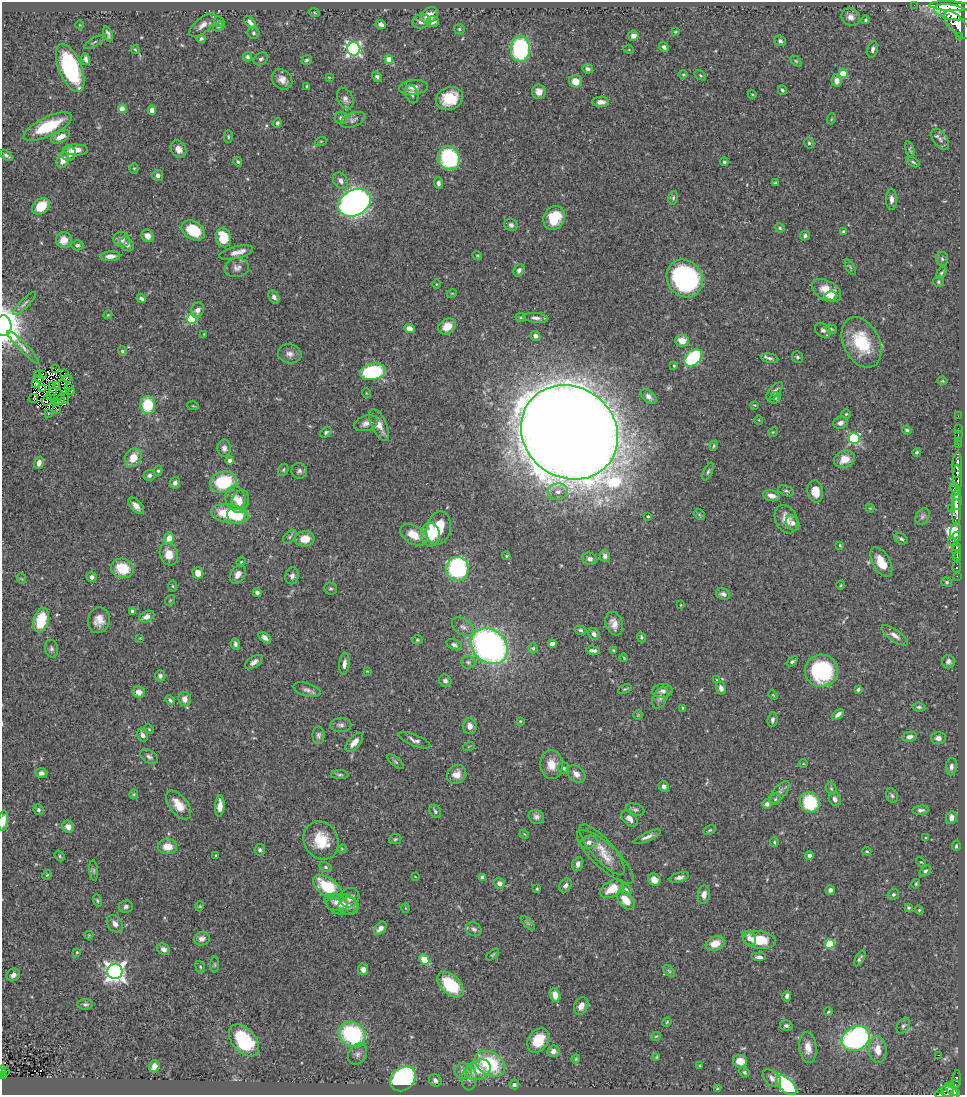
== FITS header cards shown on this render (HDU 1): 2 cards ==
NAXIS1  =                  963
NAXIS2  =                 1093

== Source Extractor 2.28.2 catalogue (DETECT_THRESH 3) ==
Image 963 x 1093 px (HDU 1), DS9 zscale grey, 1 PNG px = 1 image px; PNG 967 x 1097 px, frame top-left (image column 1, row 1093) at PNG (2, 2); each listed source drawn as its Kron ellipse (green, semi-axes under 4 px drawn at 4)
Background 0.699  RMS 0.026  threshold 0.0769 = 3 sigma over >= 5 px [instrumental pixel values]
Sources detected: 460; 1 with non-positive FLUX_AUTO (blend fragments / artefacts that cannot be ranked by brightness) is neither listed nor drawn; the other 459 listed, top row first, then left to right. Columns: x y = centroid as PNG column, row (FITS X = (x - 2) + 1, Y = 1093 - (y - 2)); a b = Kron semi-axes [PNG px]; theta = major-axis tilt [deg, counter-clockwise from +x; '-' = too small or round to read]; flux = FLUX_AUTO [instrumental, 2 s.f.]
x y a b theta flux
914 5 2 2 - 5.8
950 6 21 4 -3 2500
314 12 5 3 - 1.8
952 12 18 7 -11 3300
429 15 9 7 34 18
851 17 9 8 - 10
865 20 4 4 - 2.6
421 21 9 7 14 9.4
219 22 6 4 -45 2.8
250 22 8 4 -48 7.3
433 22 6 5 - 8.5
381 24 5 4 - 7
80 25 4 3 - 1.2
203 25 16 7 40 11
957 25 17 8 -50 2300
219 27 6 4 21 2.4
459 29 5 5 - 2.9
675 32 3 3 - 1.9
253 33 6 6 - 3.7
108 34 8 3 -71 4.7
633 36 5 5 - 11
960 37 3 3 - 140
201 39 4 4 - 3.7
780 41 6 5 - 4.2
94 42 11 3 31 2.5
664 47 5 4 - 4.6
354 49 7 6 - 480
520 49 13 9 89 210
873 49 8 5 75 5.4
135 50 4 3 - 1.9
629 50 5 3 - 1.3
247 57 5 4 - 2.9
86 59 6 4 -81 5.6
261 59 8 6 29 4.3
389 59 4 4 - 26
307 60 5 4 - 3.1
796 61 6 4 -44 2.3
70 68 25 11 -68 170
588 69 5 5 - 5
683 74 5 3 - 1.6
843 74 4 4 - 52
700 75 6 3 -36 2.2
329 77 3 2 - 0.99
377 77 5 4 - 3.9
282 79 11 9 -43 12
575 81 6 6 - 19
837 81 6 5 - 7.9
307 86 4 3 - 2.5
413 87 14 7 6 10
782 90 5 3 - 3
539 92 7 7 - 12
412 94 9 6 -72 6.8
752 94 4 3 - 1.5
450 98 13 11 21 47
345 99 11 7 -65 9.1
601 102 8 5 -1 9.3
122 109 4 4 - 20
152 110 4 4 - 11
341 118 6 6 - 5.6
831 119 5 3 - 1.7
353 120 13 6 21 6.6
277 123 4 4 - 3.5
48 126 26 9 26 81
61 137 10 5 25 15
228 137 6 4 -88 2.7
940 139 12 6 -57 7.5
321 141 6 4 18 1.9
809 143 6 5 - 3
179 149 9 7 -58 12
910 149 8 3 -74 2.5
76 150 12 5 -1 15
69 154 7 6 - 10
6 155 7 4 -37 3.7
449 158 12 10 -65 180
63 160 8 6 68 14
238 162 5 4 - 2.6
724 162 4 3 - 2.9
913 162 7 3 -32 2.6
134 168 5 4 - 2
158 175 5 5 - 6.1
340 181 9 6 -52 7
438 183 6 4 -87 5.8
775 183 4 2 - 2
673 198 7 4 80 3
891 199 10 5 -89 8
355 203 17 13 29 1000
41 206 10 7 40 42
554 218 12 10 61 46
511 225 7 6 - 5.1
780 228 5 4 - 2.5
193 230 12 9 -32 65
843 232 3 3 - 2.5
147 236 6 5 - 11
805 236 5 5 - 3.9
223 238 10 7 -77 54
122 239 8 7 - 9.1
64 240 8 7 - 15
127 244 8 6 -44 7.1
77 245 6 5 - 4
236 252 17 6 13 13
477 255 5 3 - 1.6
110 256 10 4 2 11
942 259 7 6 - 4.1
850 267 8 3 -60 2.8
237 268 12 9 8 9
519 270 6 5 - 6
941 273 7 4 58 2.5
685 278 20 17 -54 320
938 282 5 5 - 2.8
436 284 5 3 - 1.6
826 290 16 9 -30 36
452 293 5 3 - 1.5
831 296 5 4 - 6.1
274 297 7 5 -56 6.2
141 298 5 3 - 4.3
24 304 16 4 45 5.2
197 310 8 6 65 8.8
108 315 4 4 - 1.6
521 317 5 4 - 2.3
536 318 12 5 -6 7.4
192 319 5 5 - 120
3 326 10 8 -85 2400
447 326 9 7 31 25
409 329 5 4 - 13
831 329 6 4 -18 2.4
823 330 9 6 -36 6.2
204 334 2 2 - 1.3
535 336 5 4 - 6.7
682 341 7 6 - 22
861 342 27 18 -64 81
23 347 22 4 -46 8.1
122 351 5 4 - 3.1
290 354 12 9 -10 10
798 357 6 5 - 3.8
693 358 10 7 44 140
770 358 9 4 -11 4.9
674 366 4 3 - 2
55 369 3 2 - 2.1
373 372 13 8 12 150
43 374 4 2 - 0.29
64 374 3 2 - 2.9
38 375 3 2 - 3.1
40 378 3 2 - 1.2
67 379 4 2 - 1.8
943 381 5 3 - 1.7
36 383 3 2 - 1.4
57 385 4 2 - 1.7
52 386 3 2 - 1.7
64 387 7 2 -76 0.17
69 388 4 2 - 0.47
42 389 2 2 - 0.69
52 391 3 2 - 2.5
71 391 2 2 - 2.2
774 391 11 5 50 6.1
366 393 5 3 - 1.4
50 395 3 2 - 1.5
649 396 9 5 -40 7.6
34 398 4 3 - 5.4
775 398 6 5 - 2.8
60 399 6 2 59 2.6
65 399 5 2 - 3.8
47 400 5 2 - 1.5
57 402 3 2 - 1.1
148 405 9 7 -89 70
755 405 4 3 - 1.6
193 406 6 3 -17 1.8
57 409 2 2 - 0.76
48 413 4 3 - 1.2
846 414 4 4 - 2
958 416 2 2 - 7.7
759 420 5 3 - 1.3
366 423 12 7 17 9.6
840 423 7 5 16 7.9
379 425 17 7 -65 20
958 428 2 2 - 8.6
907 430 4 3 - 3
326 432 6 4 31 3.1
569 432 50 45 -38 14000
773 432 5 4 - 1.8
958 435 3 2 - 22
854 438 5 5 - 210
958 441 2 2 - 10
958 445 2 2 - 8.9
714 446 5 3 - 2
224 448 8 6 89 6.9
917 452 4 4 - 3
133 458 10 8 60 27
845 459 10 8 22 23
230 460 4 4 - 8.1
39 463 6 5 - 10
957 465 13 5 86 1100
283 470 6 5 - 2.7
158 471 5 4 - 2.7
299 471 8 7 - 5.6
708 472 9 4 66 3.8
149 475 6 5 - 4.3
958 478 13 4 -88 790
224 482 13 10 13 100
175 483 6 5 - 6
955 488 7 3 -53 300
786 491 8 5 -21 3.5
815 491 11 8 -81 24
558 492 10 8 12 12
956 495 4 3 - 430
771 496 9 5 -13 10
235 498 12 10 -71 15
240 501 12 8 68 14
957 502 7 5 84 380
136 506 10 5 -47 10
870 508 4 4 - 1.6
951 508 3 2 - 78
957 512 13 4 89 490
230 514 19 9 -9 84
699 514 6 4 -45 2.5
237 515 10 8 -32 57
648 516 3 3 - 2.8
922 516 9 6 52 4.8
786 519 15 10 -67 18
793 523 8 6 -61 8.3
439 528 17 12 77 53
956 531 7 5 73 1900
413 535 14 9 -31 31
430 535 12 9 -89 55
957 536 5 3 - 230
290 537 8 5 47 3.5
169 538 6 5 - 18
305 539 10 7 9 23
901 539 7 5 -29 4.2
951 541 2 2 - 40
840 545 3 3 - 1.7
957 546 4 3 - 270
957 552 7 3 -84 370
169 554 11 9 -72 22
506 556 4 4 - 2
605 556 6 5 - 6.1
957 557 5 2 - 340
590 559 7 6 - 5.9
241 562 5 4 - 1.9
881 562 16 8 -61 29
957 567 6 3 82 65
122 568 12 9 -20 49
457 569 12 11 - 230
198 573 6 5 - 17
238 574 10 7 58 12
292 576 8 6 77 6.7
957 576 2 2 - 5.9
92 577 5 4 - 7.4
22 579 5 3 - 1.4
947 582 5 4 - 2.6
841 585 4 3 - 1.6
173 586 5 3 - 1.9
331 588 6 6 - 3.1
257 592 4 4 - 5.5
723 594 7 5 -23 6
170 600 6 4 55 1.8
681 605 4 3 - 1.6
132 611 4 3 - 3.6
147 617 8 5 25 12
41 620 12 7 76 76
99 620 13 11 77 19
614 624 12 8 -70 14
463 627 12 7 -34 9
580 630 6 4 -15 3.3
594 634 6 5 - 6.9
895 635 15 6 -35 10
641 637 5 4 - 2.7
140 638 4 4 - 1.5
265 638 7 4 -39 7.6
417 640 5 4 - 2.2
235 644 6 4 -80 5.2
552 644 4 4 - 17
454 645 8 5 -23 5.3
489 646 20 16 -42 630
533 648 5 5 - 3.8
51 649 9 6 -78 5.3
593 650 7 3 -9 4.6
613 650 3 2 - 1.8
624 658 4 3 - 1.3
792 661 6 4 37 3.1
254 662 10 5 33 7.6
468 662 7 6 - 4.6
948 662 7 6 - 5.5
344 664 11 5 83 8.4
367 671 3 3 - 1.3
821 671 16 16 - 170
160 676 5 5 - 4.6
717 680 3 2 - 1.3
445 681 6 6 - 5
721 688 6 5 - 7.3
625 689 7 3 24 2.3
858 689 4 3 - 3.6
307 690 14 6 -17 7.6
662 691 10 7 6 7.3
139 692 6 5 - 15
773 695 5 3 - 1.6
660 698 12 6 66 7.4
185 699 7 6 - 12
170 700 5 4 - 3.8
919 707 7 4 -6 3.4
683 708 4 3 - 2
838 714 7 4 39 8.3
638 715 5 5 - 2
773 720 7 5 83 5.5
520 721 4 3 - 1.7
341 725 11 7 1 6.8
470 726 8 7 - 11
149 729 5 3 - 1.6
142 735 6 5 - 7.5
318 735 9 6 -89 5
909 737 7 5 12 6.5
938 738 7 6 - 7.8
414 740 17 5 -22 7.5
354 742 11 6 49 15
469 746 6 3 19 1.6
149 756 10 6 -33 5.8
396 762 10 4 -40 3.9
803 764 5 3 - 1.4
551 765 14 11 -85 24
951 767 9 5 85 7
564 768 5 5 - 3.8
41 773 6 5 - 6
457 774 10 9 - 16
576 774 10 7 -40 12
340 775 9 4 -2 3.6
664 786 5 5 - 5.9
831 788 6 5 - 2.7
779 792 14 6 50 8.4
134 794 5 4 - 2.2
892 796 7 5 -70 3.7
775 799 6 5 - 3
835 799 7 6 - 7.1
810 802 10 9 - 110
767 804 5 4 - 5.9
179 805 17 9 -52 29
220 806 11 4 86 12
635 809 9 5 -17 4.6
38 810 5 5 - 4.2
921 810 8 4 6 5.2
435 811 7 5 -57 3.7
536 817 8 7 - 6.2
951 818 6 5 - 9.2
630 819 10 6 -45 9.9
3 821 10 4 84 21
68 827 6 5 - 11
710 830 7 4 27 2.4
524 834 5 4 - 1.6
647 837 15 4 24 8.3
925 838 3 2 - 1.8
395 839 6 5 - 2.9
321 840 20 17 -61 52
589 842 9 6 19 8.3
774 842 5 4 - 2.2
167 846 9 7 -4 23
956 846 5 3 - 2.3
342 849 4 4 - 1.9
260 850 5 5 - 4.1
602 850 32 10 -49 31
867 851 4 3 - 2.2
809 855 4 4 - 7
60 856 6 4 -51 2.5
216 856 3 2 - 1.6
605 857 37 12 -43 32
921 862 5 3 - 1.7
578 864 7 5 74 7.8
326 867 6 4 -27 2.9
94 871 10 4 -85 3.5
925 871 6 4 43 3.9
47 875 5 4 - 2.2
415 877 3 2 - 1.2
482 877 4 4 - 10
679 877 10 4 16 6.8
654 880 6 5 - 14
499 883 5 5 - 8.2
916 884 5 3 - 2.2
565 885 7 5 55 7.5
328 887 17 9 -35 83
537 889 3 3 - 2.2
612 889 13 8 30 31
626 890 6 4 -53 4
830 890 5 4 - 7.5
704 894 9 6 83 9.3
893 895 6 5 - 3.3
349 898 10 9 - 13
97 900 6 4 -72 2.5
626 900 11 6 -52 29
336 902 12 8 -19 12
342 904 16 10 -9 20
200 906 5 3 - 1.5
349 906 10 8 -7 10
126 907 7 6 - 4.7
405 908 5 3 - 1.4
909 908 4 4 - 2.6
919 910 4 4 - 1.9
528 923 9 3 -45 3.2
115 924 9 7 -48 8.9
380 928 7 5 50 11
474 929 8 6 -30 5.4
89 935 4 3 - 1.2
749 938 7 6 - 9.6
202 939 8 6 11 9.6
759 940 16 9 -7 55
715 943 9 7 19 24
830 944 5 5 - 77
163 949 7 5 -27 7.2
77 952 4 3 - 1.8
493 955 7 3 39 2.3
759 957 7 4 0 7
860 958 8 3 60 4.4
424 959 6 4 -45 54
215 965 8 4 -90 2.3
200 967 6 4 -68 2.9
363 969 6 5 - 9.7
669 971 7 4 -45 3.2
115 972 7 7 - 1100
13 975 7 6 - 8.5
450 985 16 9 -43 89
555 995 7 5 -72 18
787 996 5 3 - 5.7
85 1004 8 5 4 4.6
581 1006 9 6 65 14
828 1012 4 3 - 2.5
667 1022 5 4 - 2
786 1026 6 5 - 3.9
903 1026 8 6 59 5
352 1034 14 11 -31 190
656 1036 5 3 - 1.6
856 1038 15 11 30 410
244 1040 19 11 -49 140
538 1040 13 10 56 45
808 1048 15 8 -84 18
878 1050 13 9 -84 23
553 1051 6 5 - 9.7
357 1054 11 8 57 9.9
938 1055 4 2 - 10
657 1057 4 2 - 1.8
576 1059 4 3 - 2
740 1061 7 6 - 19
490 1064 16 11 -31 130
699 1065 3 3 - 1.8
154 1066 6 5 - 10
478 1070 13 9 27 37
2 1071 6 2 84 49
463 1071 9 8 - 12
5 1072 4 3 - 28
744 1072 5 4 - 3.3
3 1075 3 3 - 55
772 1078 11 7 -43 8.3
403 1079 14 11 40 380
469 1079 12 7 85 9.8
957 1079 9 3 88 79
435 1080 6 6 - 6.1
955 1084 4 3 - 31
514 1085 5 5 - 5.8
786 1085 12 6 -45 210
718 1089 3 3 - 2.7
951 1090 8 4 -47 310
947 1091 6 5 - 300
939 1094 5 2 - 15
955 1094 5 4 - 230
At the frame edge (FLAGS 8, measured only in part): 6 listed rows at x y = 3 326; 3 821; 2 1071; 3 1075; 939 1094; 955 1094
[1 non-positive-flux detection neither listed nor drawn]